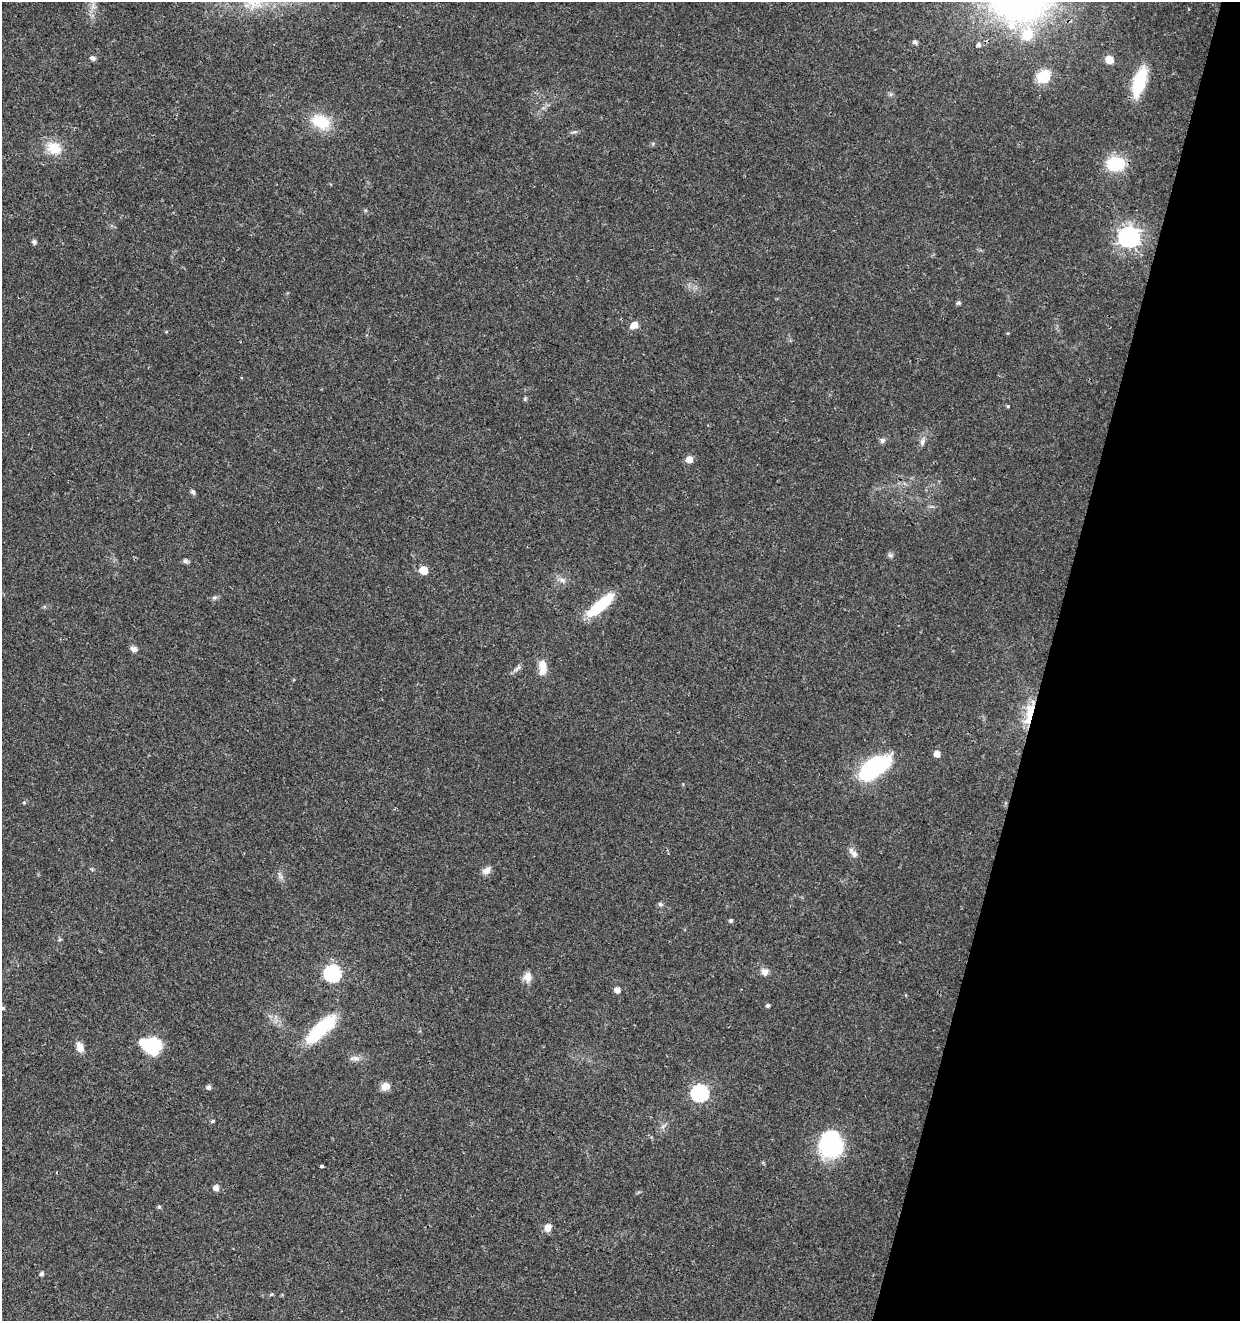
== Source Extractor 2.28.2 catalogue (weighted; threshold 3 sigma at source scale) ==
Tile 8 of 4 x 4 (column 4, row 2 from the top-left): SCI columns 4001-5238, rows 2646-3964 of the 5461 x 5295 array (HDU 1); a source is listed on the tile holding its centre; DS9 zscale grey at full resolution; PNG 1242 x 1323 px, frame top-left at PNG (2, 2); no overlay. Shown black and unused: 16% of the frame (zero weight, under 3 of 4 exposures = <1% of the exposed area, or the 3 px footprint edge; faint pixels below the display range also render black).
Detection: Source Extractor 2.28.2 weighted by HDU 2 'WHT'; one run over the whole footprint, this tile lists its part. Background 0.0179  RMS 0.0021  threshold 0.00941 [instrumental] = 3 sigma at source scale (4.5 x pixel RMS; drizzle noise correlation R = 1.50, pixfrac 1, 0.0396/0.0396 arcsec/px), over >= 5 px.
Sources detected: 62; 1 inside a brighter object's white glare — not listed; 1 inside a brighter listed object's ellipse — not listed separately; the other 60 listed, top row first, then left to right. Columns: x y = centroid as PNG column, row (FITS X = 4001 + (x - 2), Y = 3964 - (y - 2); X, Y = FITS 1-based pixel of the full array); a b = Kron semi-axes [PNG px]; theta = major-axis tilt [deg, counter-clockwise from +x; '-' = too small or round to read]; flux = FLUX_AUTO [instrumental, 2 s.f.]
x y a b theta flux
1027 34 22 18 80 6.3
915 42 5 5 - 0.63
979 44 6 5 - 0.63
93 58 8 6 -16 0.59
1109 60 7 6 - 2.7
1043 76 17 15 37 4.6
1139 82 29 11 73 11
321 122 26 17 -24 6.5
574 132 6 4 17 0.38
54 148 22 16 -23 4.2
1116 164 16 12 1 10
1129 237 9 8 - 110
34 242 5 5 - 0.68
958 303 6 5 - 0.35
634 325 8 6 35 2.3
166 332 5 3 - 0.18
1008 406 4 4 - 0.22
882 441 7 7 - 0.54
922 443 11 6 81 0.79
689 459 6 6 - 1.8
193 491 5 4 - 0.59
890 555 6 6 - 0.48
185 561 7 6 - 0.5
423 570 5 5 - 6.1
562 580 10 7 -33 1
214 597 8 4 8 0.46
600 605 39 11 40 8.6
134 649 9 6 -19 0.82
543 666 17 9 -72 2.3
518 668 14 4 45 0.67
1030 713 29 8 74 6.6
937 754 5 5 - 1.7
874 767 41 19 36 18
24 802 5 4 - 0.26
853 853 16 7 -51 1.2
487 870 12 7 36 1.4
281 877 7 4 -72 0.55
660 904 7 5 -15 0.45
731 920 4 4 - 0.53
765 972 10 9 - 1.2
332 973 7 7 - 46
528 977 13 10 84 1.6
617 990 5 5 - 1.5
768 1005 5 4 - 0.45
3 1008 4 4 - 0.33
321 1029 43 14 44 13
152 1046 20 19 - 8
80 1047 12 8 -70 1.8
356 1058 12 7 -5 1.1
385 1086 11 9 28 1.6
208 1087 5 5 - 0.74
700 1093 7 7 - 45
213 1121 5 4 - 0.28
663 1126 9 3 45 0.46
830 1144 28 24 -86 18
322 1166 4 3 - 1
216 1188 5 5 - 1.4
159 1207 5 4 - 0.39
548 1227 7 6 - 1.7
41 1273 5 4 - 0.69
Overlapping masked pixels (flux is a lower limit): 1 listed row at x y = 1030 713